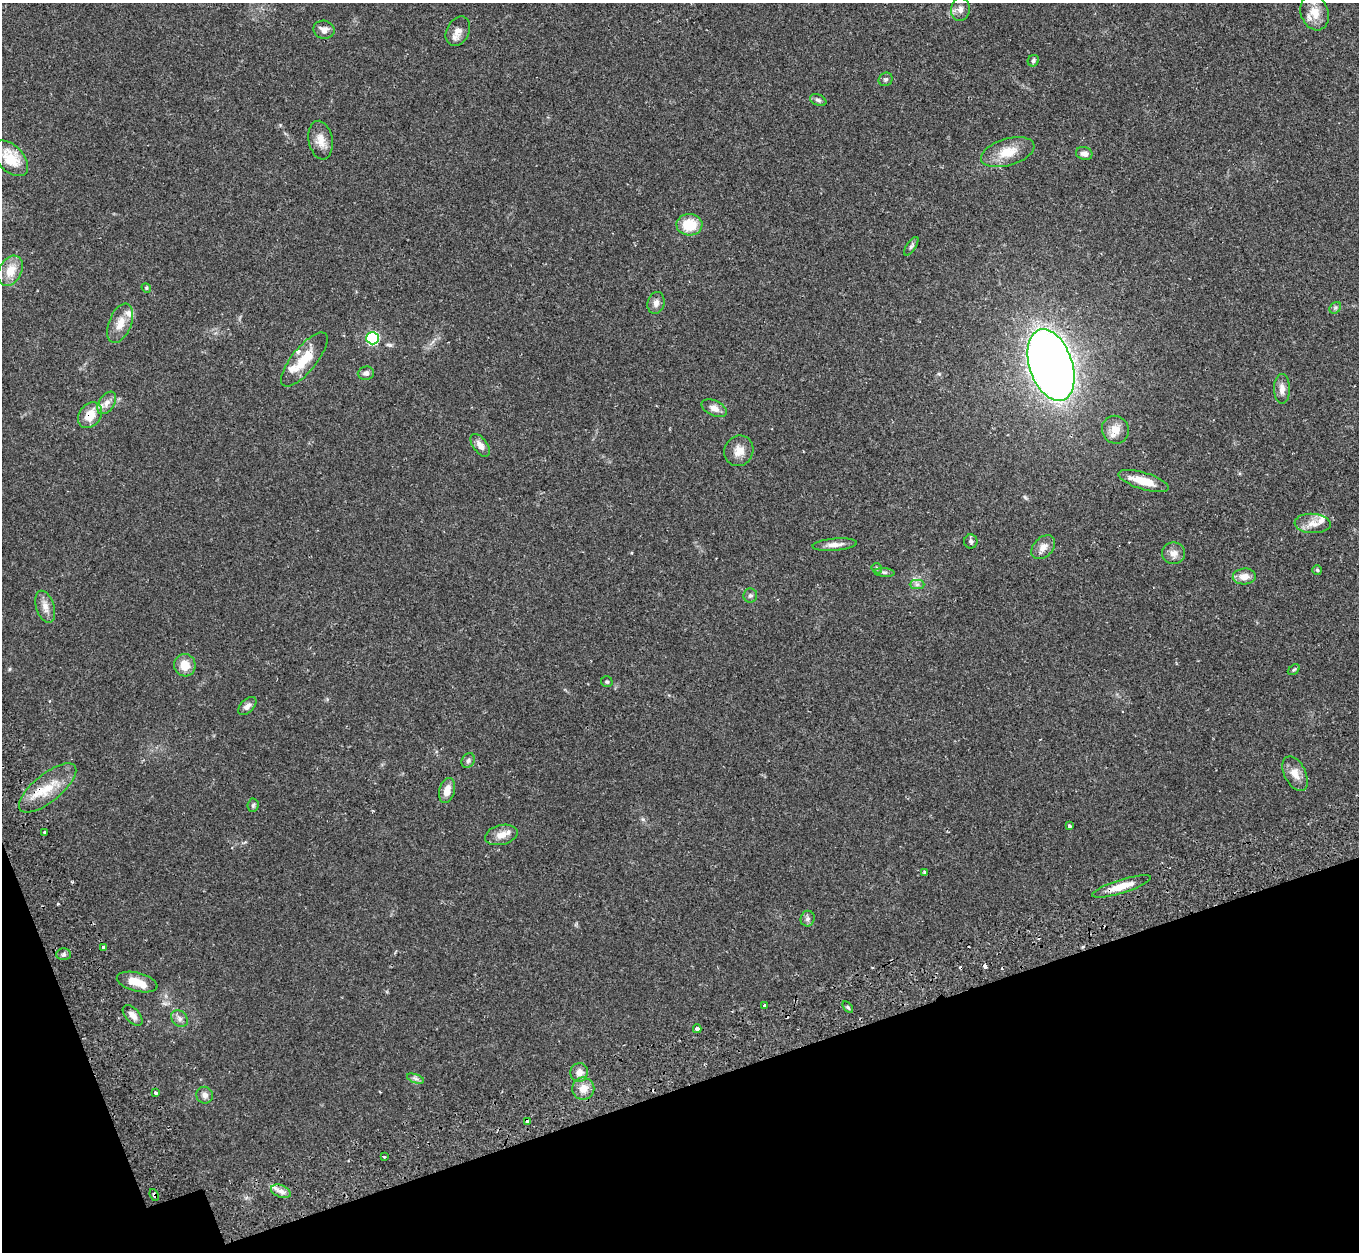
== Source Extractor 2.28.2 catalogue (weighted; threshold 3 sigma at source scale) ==
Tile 14 of 4 x 4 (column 2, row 4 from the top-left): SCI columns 1429-2785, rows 183-1432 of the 5572 x 5527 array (HDU 1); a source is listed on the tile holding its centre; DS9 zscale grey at full resolution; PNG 1361 x 1254 px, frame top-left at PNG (2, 3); each listed source drawn as its Kron ellipse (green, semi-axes under 4 px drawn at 4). Shown black and unused: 16% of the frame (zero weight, under 2 of 3 exposures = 4% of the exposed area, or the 3 px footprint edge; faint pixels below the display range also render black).
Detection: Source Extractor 2.28.2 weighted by HDU 2 'WHT'; one run over the whole footprint, this tile lists its part. Background 0.082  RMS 0.0059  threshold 0.0265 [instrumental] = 3 sigma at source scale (4.5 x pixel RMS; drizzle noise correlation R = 1.50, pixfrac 1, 0.05/0.05 arcsec/px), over >= 5 px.
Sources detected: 84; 4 cosmic-ray / hot-pixel residue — neither listed nor drawn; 6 inside a brighter listed object's ellipse — not listed separately; the other 74 listed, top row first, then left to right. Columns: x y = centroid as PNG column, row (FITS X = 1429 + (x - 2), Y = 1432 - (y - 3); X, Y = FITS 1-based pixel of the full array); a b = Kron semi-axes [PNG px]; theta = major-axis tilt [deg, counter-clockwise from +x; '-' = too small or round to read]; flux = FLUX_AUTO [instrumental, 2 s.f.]
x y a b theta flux
960 9 12 9 86 3.1
1315 13 18 13 -70 8.9
324 30 10 9 - 3.9
458 31 15 11 63 4.5
1033 61 6 5 - 1.1
886 79 7 6 - 1.1
818 100 8 5 -23 1.4
321 140 19 12 -80 6.4
1008 152 27 13 16 12
1084 153 8 6 -15 2.7
11 158 21 13 -46 15
689 225 13 11 -2 15
911 246 11 4 55 1.4
10 271 16 11 61 9.3
146 288 5 4 - 0.73
656 303 11 8 75 3
1335 308 6 5 - 1.1
120 323 21 11 68 7.6
373 338 6 6 - 64
304 359 33 12 51 14
1051 365 37 21 -71 690
366 373 8 6 7 2.2
1282 389 15 8 -89 4
107 403 12 7 56 3.8
714 408 13 7 -25 3.9
90 415 14 10 53 9.3
1115 430 14 13 - 6
480 445 13 7 -54 4
739 451 15 14 - 6.4
1144 481 26 8 -17 12
1313 523 18 9 -4 6.1
971 541 7 6 - 1.4
835 545 22 6 5 4.2
1043 547 14 9 45 4.5
1173 553 11 11 - 4
877 568 5 4 - 0.92
1317 570 5 4 - 0.89
884 572 10 4 -5 1.3
1244 576 11 8 5 5.2
917 584 7 4 1 1.5
750 596 7 7 - 1.5
45 607 16 9 -72 4.7
185 665 11 10 - 7.9
1294 670 7 4 38 0.93
607 682 6 5 - 0.92
247 706 11 6 44 2.7
468 761 8 6 59 1.5
1295 774 19 10 -63 6
48 788 35 14 39 16
447 791 12 8 75 5.8
253 805 6 5 - 1.1
1070 826 3 3 - 1.3
44 832 3 3 - 1.2
501 835 16 9 14 5.8
924 872 3 3 - 1.7
1121 886 31 6 17 8.7
808 919 8 7 - 1.7
103 947 3 3 - 1.7
64 954 7 6 - 1.4
137 982 21 9 -14 9
764 1005 3 2 - 0.65
848 1007 6 3 -53 0.84
133 1015 12 7 -48 3.9
180 1019 9 7 -46 2.5
697 1029 4 3 - 8.8
579 1072 9 9 - 3.6
416 1079 9 4 -19 1.5
583 1089 11 11 - 6
156 1093 3 3 - 0.9
205 1095 8 8 - 2.7
527 1121 4 3 - 4.2
384 1157 3 3 - 1.2
281 1191 10 6 -21 2.9
154 1195 6 4 -69 1.4
Overlapping masked pixels (flux is a lower limit): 5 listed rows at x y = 90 415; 48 788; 1121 886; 527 1121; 154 1195